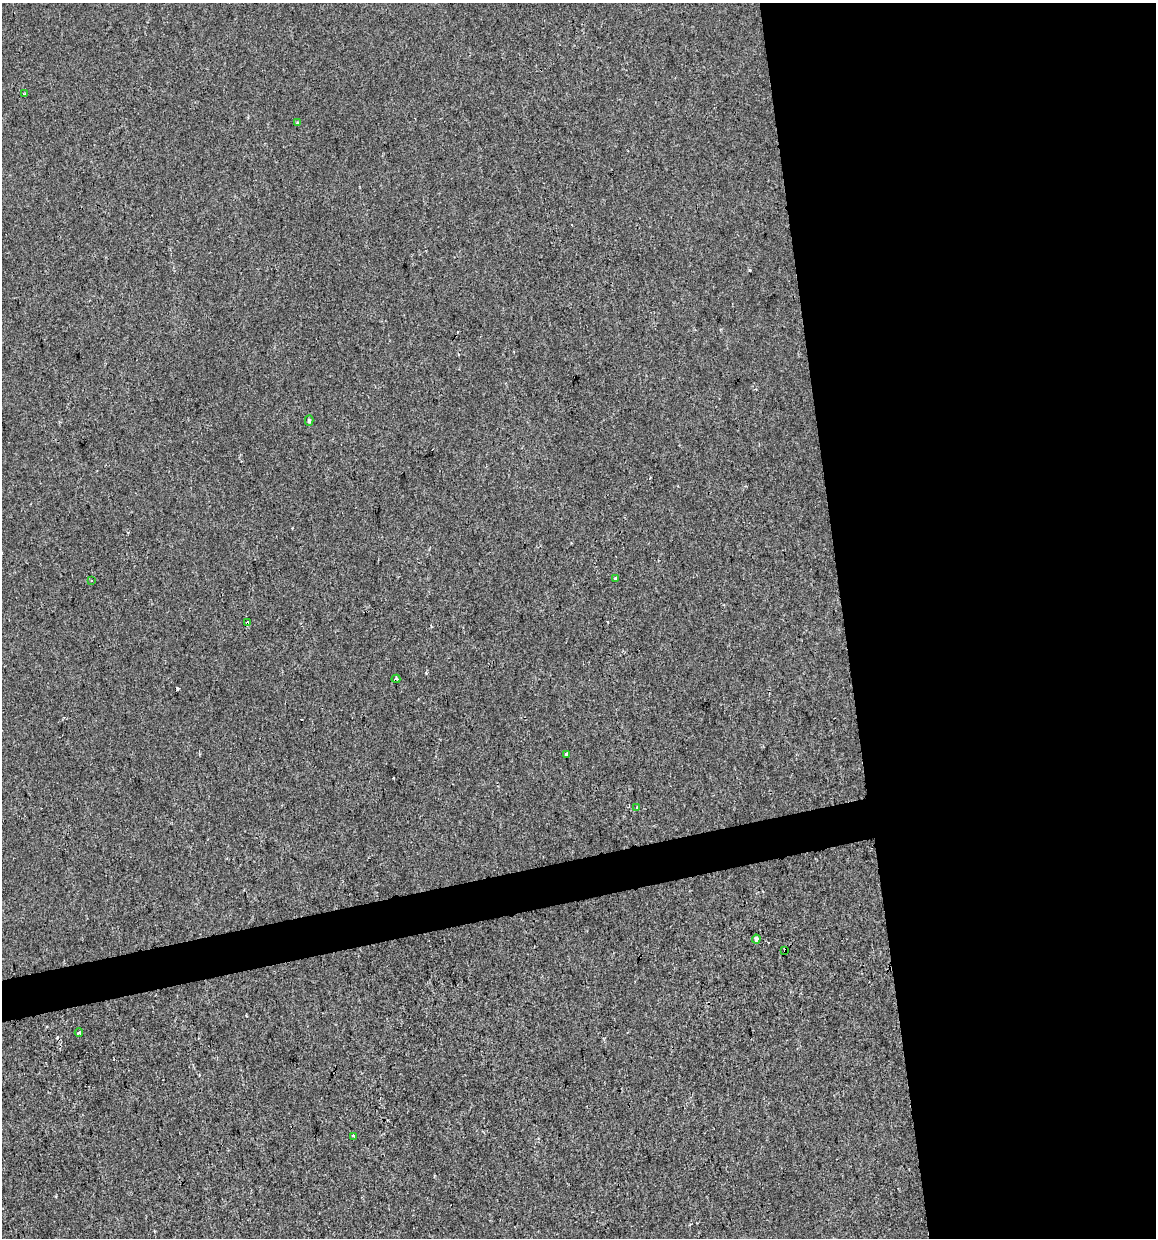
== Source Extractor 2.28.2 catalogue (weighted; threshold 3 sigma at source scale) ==
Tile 8 of 4 x 4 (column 4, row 2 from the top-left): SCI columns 3493-4646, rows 2473-3708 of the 4724 x 4944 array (HDU 1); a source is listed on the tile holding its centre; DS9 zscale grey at full resolution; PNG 1158 x 1240 px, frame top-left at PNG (2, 3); each listed source drawn as its Kron ellipse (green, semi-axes under 4 px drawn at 4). Shown black and unused: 30% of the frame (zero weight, under 2 of 3 exposures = <1% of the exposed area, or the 3 px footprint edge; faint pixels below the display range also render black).
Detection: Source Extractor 2.28.2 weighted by HDU 2 'WHT'; one run over the whole footprint, this tile lists its part. Background -8.66e-04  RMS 0.0043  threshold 0.0192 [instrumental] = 3 sigma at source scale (4.5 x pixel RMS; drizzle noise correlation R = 1.50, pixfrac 1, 0.0396/0.0396 arcsec/px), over >= 5 px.
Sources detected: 18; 5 cosmic-ray / hot-pixel residue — neither listed nor drawn; the other 13 listed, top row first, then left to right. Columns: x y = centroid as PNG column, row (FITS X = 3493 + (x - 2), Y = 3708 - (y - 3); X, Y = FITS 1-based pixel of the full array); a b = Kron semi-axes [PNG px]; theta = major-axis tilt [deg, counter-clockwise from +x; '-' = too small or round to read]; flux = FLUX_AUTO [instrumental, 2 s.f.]
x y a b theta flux
25 94 3 3 - 0.42
297 123 4 4 - 0.44
309 421 5 4 - 0.86
615 578 3 3 - 0.94
91 580 2 2 - 0.35
247 623 4 4 - 3.6
396 679 4 3 - 1.5
566 754 3 3 - 1.1
637 808 3 3 - 0.83
756 939 4 3 - 2.4
785 950 3 3 - 4
79 1033 4 3 - 1.4
354 1136 4 3 - 1.2
Overlapping masked pixels (flux is a lower limit): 2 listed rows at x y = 247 623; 785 950